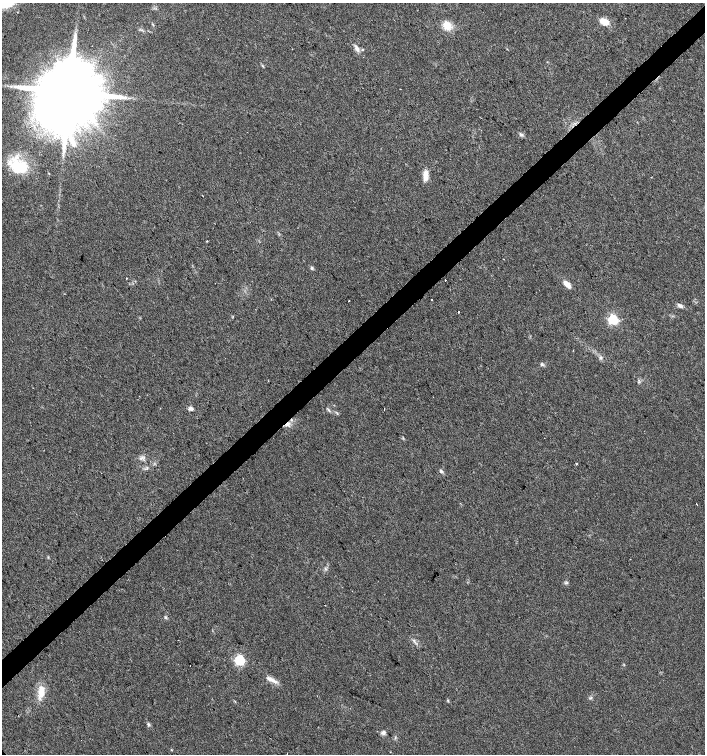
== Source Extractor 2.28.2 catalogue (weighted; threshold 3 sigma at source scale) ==
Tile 10 of 4 x 4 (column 2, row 3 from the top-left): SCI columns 1553-2958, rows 1508-3010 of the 5979 x 6015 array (HDU 1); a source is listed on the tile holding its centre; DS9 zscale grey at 2 x 2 block average (1 PNG px = mean of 2 x 2 image px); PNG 707 x 756 px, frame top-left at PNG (2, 3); no overlay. Shown black and unused: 4% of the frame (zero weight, under 2 of 3 exposures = <1% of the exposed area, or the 3 px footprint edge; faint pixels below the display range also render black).
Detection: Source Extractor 2.28.2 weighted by HDU 2 'WHT'; one run over the whole footprint, this tile lists its part. Background 0.0447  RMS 0.0057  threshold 0.0256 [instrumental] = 3 sigma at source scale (4.5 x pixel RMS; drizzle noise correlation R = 1.50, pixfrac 1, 0.0396/0.0396 arcsec/px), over >= 5 px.
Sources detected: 42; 3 cosmic-ray / hot-pixel residue — not listed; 1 inside a brighter listed object's ellipse — not listed separately; the other 38 listed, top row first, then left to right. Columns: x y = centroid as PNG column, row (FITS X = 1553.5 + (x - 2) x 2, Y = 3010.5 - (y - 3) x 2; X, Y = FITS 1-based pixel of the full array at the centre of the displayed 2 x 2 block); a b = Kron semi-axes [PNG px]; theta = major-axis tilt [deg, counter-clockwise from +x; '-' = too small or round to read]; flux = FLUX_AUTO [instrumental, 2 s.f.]
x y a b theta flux
604 21 9 6 -18 17
153 24 4 2 - 1.1
447 26 9 7 -43 19
357 48 11 4 -63 6
263 66 4 2 - 1.3
400 89 2 2 - 0.46
69 93 17 14 -63 25000
521 135 6 4 -30 3
72 142 17 5 -61 11
19 167 22 17 -27 54
425 175 14 6 -87 10
206 241 2 2 - 2.1
312 268 4 3 - 2.1
126 278 2 2 - 0.83
445 280 2 2 - 3.8
567 284 9 5 -48 9.7
431 299 2 2 - 3.4
681 306 6 4 -3 3.4
459 312 2 2 - 1.1
613 319 4 3 - 150
600 358 4 3 - 1.8
191 409 6 4 -26 4.5
384 409 2 2 - 0.96
328 410 6 2 -52 2
287 424 9 4 39 5.5
576 464 2 2 - 1.7
441 471 5 4 - 2.8
696 504 2 2 - 0.67
325 569 3 2 - 1.3
325 605 2 2 - 0.6
165 617 5 3 - 1.6
240 660 4 4 - 150
272 680 15 4 -32 8.1
41 691 16 7 88 18
591 698 4 2 - 1.4
448 700 4 3 - 1.3
148 724 4 3 - 2
383 733 6 5 - 3.7
Overlapping masked pixels (flux is a lower limit): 1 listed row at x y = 287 424
Diffuse or blended objects may show on this block-average render without a row.